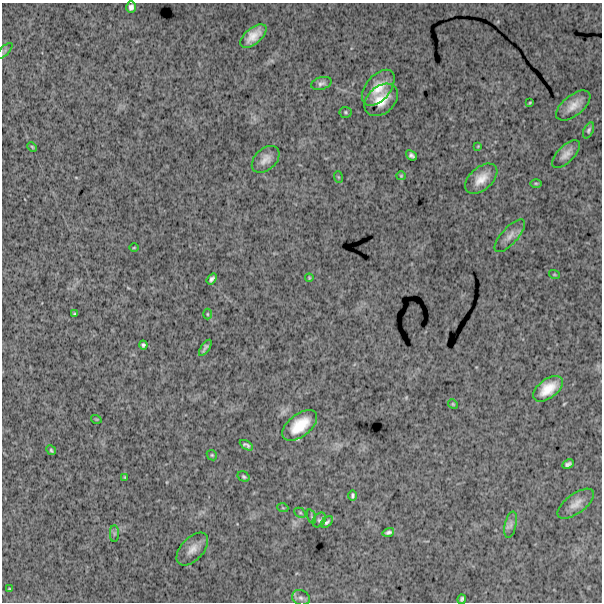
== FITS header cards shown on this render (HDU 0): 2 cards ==
NAXIS1  =                  600
NAXIS2  =                  600

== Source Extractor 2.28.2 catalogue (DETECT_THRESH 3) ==
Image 600 x 600 px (HDU 0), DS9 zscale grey, 1 PNG px = 1 image px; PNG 604 x 604 px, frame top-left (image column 1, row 600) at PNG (2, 3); each listed source drawn as its Kron ellipse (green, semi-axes under 4 px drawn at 4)
Background 1400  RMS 280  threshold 843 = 3 sigma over >= 5 px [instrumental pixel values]
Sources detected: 52; all 52 listed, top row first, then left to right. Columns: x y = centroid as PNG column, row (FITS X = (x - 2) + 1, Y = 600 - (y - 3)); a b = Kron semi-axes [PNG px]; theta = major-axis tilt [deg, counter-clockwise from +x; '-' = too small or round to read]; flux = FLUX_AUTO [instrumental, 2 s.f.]
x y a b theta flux
131 7 6 5 - 62000
253 36 15 8 40 230000
4 51 10 4 43 37000
321 83 10 6 16 67000
378 88 21 12 51 350000
381 100 19 13 42 350000
530 103 3 2 - 17000
573 106 20 10 39 230000
346 112 6 5 - 30000
589 130 8 4 64 38000
478 146 4 3 - 15000
32 147 5 4 - 22000
566 154 18 8 45 140000
411 155 6 4 -40 48000
266 159 16 10 43 160000
401 176 4 4 - 20000
338 177 6 3 -71 19000
481 179 19 11 41 270000
536 183 6 4 -1 23000
510 236 21 8 48 150000
134 248 5 3 - 16000
554 274 5 3 - 16000
309 278 4 4 - 20000
212 279 6 4 52 49000
75 314 4 3 - 25000
207 314 5 3 - 20000
143 345 4 4 - 39000
205 348 9 3 56 49000
548 389 17 9 37 340000
453 404 5 4 - 21000
96 419 5 3 - 16000
300 425 20 11 38 470000
246 445 7 4 -32 44000
51 450 5 4 - 26000
212 455 5 4 - 25000
568 464 6 4 26 48000
125 477 4 4 - 17000
244 477 6 4 -32 32000
353 496 5 3 - 34000
576 504 21 10 36 180000
283 508 5 3 - 16000
300 513 6 4 -28 29000
312 517 7 3 -71 25000
319 520 8 6 51 42000
327 522 7 4 42 37000
511 525 13 5 78 86000
388 532 6 3 17 43000
114 534 8 4 90 42000
192 549 20 11 47 190000
9 589 3 2 - 20000
301 598 9 7 -24 67000
462 599 5 4 - 37000